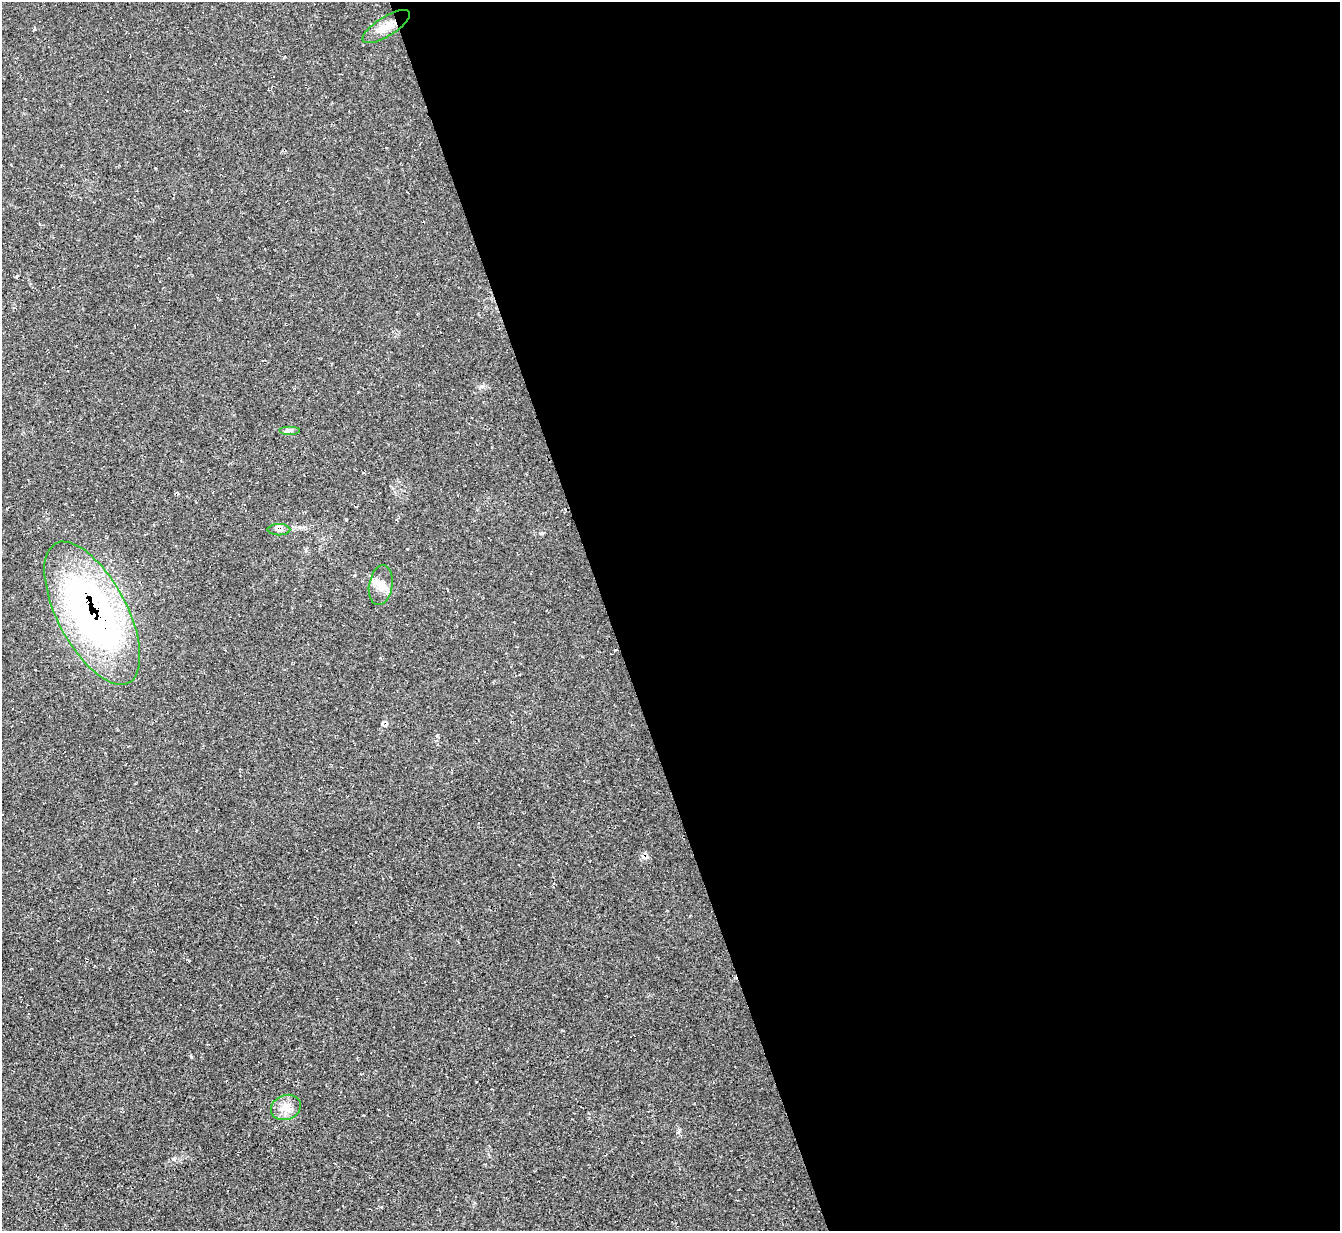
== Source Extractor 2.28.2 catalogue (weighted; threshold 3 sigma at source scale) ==
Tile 8 of 4 x 4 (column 4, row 2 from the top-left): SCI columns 4021-5358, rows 2738-3966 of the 5358 x 5342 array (HDU 1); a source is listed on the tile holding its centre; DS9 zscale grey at full resolution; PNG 1342 x 1233 px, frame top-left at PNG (2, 2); each listed source drawn as its Kron ellipse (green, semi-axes under 4 px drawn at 4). Shown black and unused: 55% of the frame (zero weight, under 2 of 3 exposures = <1% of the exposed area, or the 3 px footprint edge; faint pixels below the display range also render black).
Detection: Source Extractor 2.28.2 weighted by HDU 2 'WHT'; one run over the whole footprint, this tile lists its part. Background 0.0474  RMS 0.0067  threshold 0.0302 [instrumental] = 3 sigma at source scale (4.5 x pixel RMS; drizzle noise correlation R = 1.50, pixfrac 1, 0.05/0.05 arcsec/px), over >= 5 px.
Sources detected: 9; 2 cosmic-ray / hot-pixel residue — neither listed nor drawn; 1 inside a brighter listed object's ellipse — not listed separately; the other 6 listed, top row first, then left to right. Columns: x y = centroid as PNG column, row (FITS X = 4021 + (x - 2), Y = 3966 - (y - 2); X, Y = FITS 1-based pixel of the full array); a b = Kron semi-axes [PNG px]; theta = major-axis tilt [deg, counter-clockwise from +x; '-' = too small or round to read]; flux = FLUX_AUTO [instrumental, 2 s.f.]
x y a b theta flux
386 27 27 9 32 9.5
289 430 10 3 0 1.3
279 530 11 5 -1 2.5
381 585 20 11 80 7.9
92 613 79 34 -62 310
286 1107 15 12 22 7.6
Overlapping masked pixels (flux is a lower limit): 1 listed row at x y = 92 613